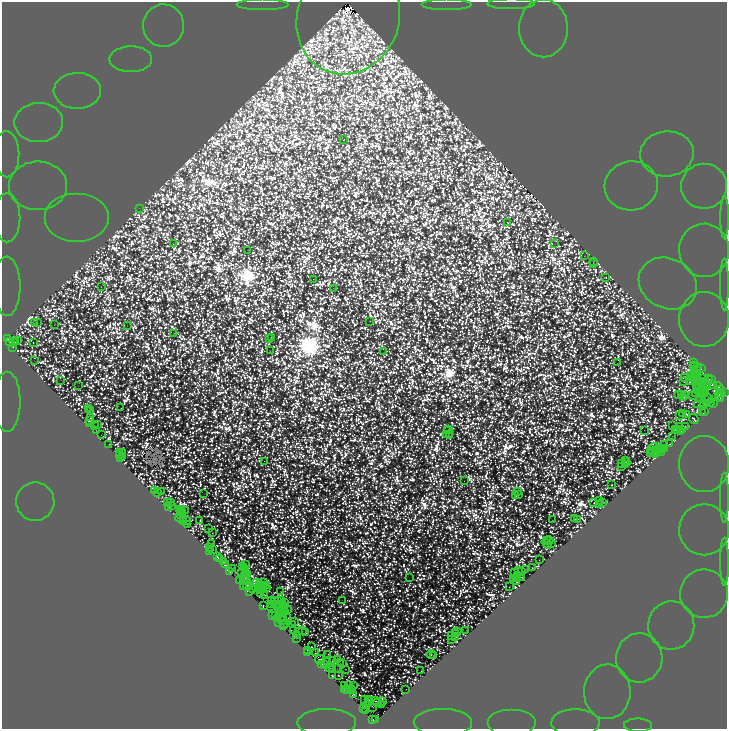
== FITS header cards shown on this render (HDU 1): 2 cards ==
NAXIS1  =                 1450
NAXIS2  =                 1453

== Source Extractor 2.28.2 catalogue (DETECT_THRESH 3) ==
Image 1450 x 1453 px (HDU 1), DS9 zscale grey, zoomed out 1/2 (1 PNG px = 2 x 2 image px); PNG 729 x 731 px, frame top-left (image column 2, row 1453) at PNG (2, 2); each listed source drawn as its Kron ellipse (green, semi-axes under 4 px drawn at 4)
Background 3.66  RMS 9.7e-06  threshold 2.91e-05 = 3 sigma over >= 5 px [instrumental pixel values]
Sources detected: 605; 259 cannot appear on this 1/2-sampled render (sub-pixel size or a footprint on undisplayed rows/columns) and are neither listed nor drawn; the other 346 listed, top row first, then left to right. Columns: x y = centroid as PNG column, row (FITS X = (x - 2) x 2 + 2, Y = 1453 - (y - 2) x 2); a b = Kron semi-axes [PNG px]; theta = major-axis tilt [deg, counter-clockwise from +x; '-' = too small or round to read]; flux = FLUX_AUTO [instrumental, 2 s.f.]
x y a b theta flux
263 4 26 5 0 1.2
447 4 25 5 0 1.1
511 4 23 5 0 0.071
348 18 57 50 66 110000
163 25 21 20 - 0.042
543 28 29 24 -89 0.19
131 59 21 13 0 0.07
77 91 23 18 1 0.11
39 123 24 19 2 0.096
344 140 2 2 - 19
7 154 23 12 -89 0.1
667 154 27 22 5 0.13
38 186 29 24 0 0.0022
631 186 27 24 9 0.36
704 186 23 22 - 0.098
139 208 2 1 - 2.6
725 217 21 4 90 0.023
7 218 24 13 -90 1.1
77 218 32 24 0 6.5
507 222 2 2 - 38
173 244 2 2 - 15
555 244 2 1 - 3.3
248 250 2 1 - 2.3
704 250 26 25 - 0.59
585 256 2 1 - 2.2
593 261 3 1 - 1.5
593 264 2 2 - 26
605 277 3 2 - 37
313 279 2 1 - 28
668 283 30 25 -26 3.9
724 284 26 4 90 0.36
7 286 29 13 -89 28
101 287 2 1 - 9.4
333 288 2 1 - 14
704 319 27 25 90 10
370 321 2 2 - 32
35 323 2 1 - 3.8
37 323 3 1 - 22
54 324 3 1 - 6.6
127 326 2 1 - 3.9
173 333 3 2 - 11
271 338 4 2 - 29
8 339 2 1 - 38
269 339 2 1 - 9.2
17 341 2 1 - 26
9 342 4 3 - 74
14 342 2 1 - 19
16 342 2 2 - 54
33 342 2 2 - 41
13 347 2 2 - 44
270 351 2 2 - 4.5
384 352 2 1 - 2.4
34 361 3 1 - 0.92
618 363 3 2 - 0.74
694 363 3 2 - 39
695 365 2 1 - 12
693 366 3 1 - 19
698 367 2 2 - 24
701 369 2 1 - 3.2
694 370 3 2 - 5.7
697 371 4 2 - 14
695 373 2 1 - 0.67
691 376 2 1 - 20
697 376 3 1 - 11
684 377 3 2 - 82
692 378 2 2 - 22
703 379 4 2 - 58
709 379 2 1 - 10
61 380 2 1 - 1.9
698 380 2 1 - 19
712 380 2 1 - 2.6
689 381 4 3 - 59
684 382 2 1 - 6.4
697 382 2 1 - 6.2
704 382 3 2 - 49
702 383 3 2 - 55
712 384 2 2 - 35
697 385 3 2 - 33
708 385 3 2 - 120
78 386 2 1 - 2.4
701 387 2 1 - 17
719 387 5 2 - 1300
698 388 3 1 - 9.7
721 389 2 2 - 1100
704 390 2 1 - 22
700 392 2 2 - 57
696 393 2 1 - 2.2
705 393 4 2 - 25
725 393 2 1 - 2100
678 394 2 2 - 37
700 394 3 1 - 65
721 394 3 2 - 2200
681 395 2 1 - 7.1
684 395 2 2 - 36
693 395 2 2 - 34
719 395 6 2 -79 2100
684 397 2 2 - 23
720 398 4 3 - 640
701 399 4 2 - 34
705 399 3 2 - 17
708 399 5 2 - 35
7 402 30 13 89 43
710 402 2 2 - 37
703 403 2 1 - 16
698 404 2 1 - 24
704 404 4 2 - 19
708 404 2 2 - 87
713 404 2 2 - 72
89 408 2 1 - 6
121 408 2 1 - 18
91 410 2 2 - 33
705 411 2 1 - 10
683 413 3 2 - 60
703 413 2 1 - 9.1
687 414 3 2 - 61
679 415 2 2 - 6
90 418 2 2 - 57
694 419 5 2 - 100
89 420 3 2 - 87
89 424 2 2 - 48
98 424 2 1 - 5.3
94 426 2 1 - 0.86
673 426 2 2 - 84
685 426 2 2 - 61
679 427 2 2 - 77
448 429 2 2 - 2.3
675 429 2 1 - 13
682 429 2 1 - 10
96 430 2 2 - 16
644 430 2 1 - 7.7
677 430 2 1 - 27
447 431 3 2 - 7.6
681 431 2 2 - 66
447 434 3 2 - 0.37
101 435 2 1 - 3.6
449 436 2 2 - 9.1
672 436 2 1 - 2.4
109 444 2 1 - 29
664 444 3 2 - 12
670 444 3 3 - 46
654 447 5 2 - 51
660 447 4 2 - 38
665 449 2 1 - 21
652 450 2 1 - 21
662 450 2 2 - 53
657 451 3 1 - 16
650 452 2 1 - 15
654 452 2 2 - 37
661 452 3 2 - 41
120 453 4 2 - 24
122 453 3 2 - 60
656 453 2 2 - 13
119 455 2 1 - 16
122 457 2 2 - 43
121 458 2 1 - 7.8
625 460 2 1 - 7.3
264 461 2 1 - 8
626 462 2 2 - 9.3
621 463 3 1 - 38
626 464 2 1 - 15
704 464 28 25 -90 16
622 467 3 2 - 68
464 481 2 1 - 10
612 485 3 2 - 34
154 490 2 1 - 3.6
161 491 2 1 - 2.9
518 491 2 1 - 1.1
157 492 3 2 - 34
204 494 2 1 - 0.91
519 494 2 2 - 42
516 496 2 2 - 22
724 498 25 4 -90 0.32
599 500 2 2 - 64
35 502 19 19 - 0.012
602 502 3 2 - 86
168 503 3 2 - 49
171 503 2 1 - 13
594 503 2 2 - 59
600 504 3 2 - 44
172 505 4 3 - 7.8
169 508 3 1 - 0.3
180 509 2 1 - 15
185 510 2 1 - 2.1
180 511 2 1 - 4.8
182 512 2 1 - 2
181 515 2 1 - 15
179 518 4 2 - 43
574 519 3 2 - 65
578 519 2 1 - 11
184 520 2 1 - 19
200 520 2 2 - 62
553 520 3 2 - 11
187 521 2 2 - 57
183 522 2 1 - 15
187 525 2 1 - 2.9
208 529 3 2 - 47
704 530 25 25 - 0.11
212 533 2 2 - 34
547 540 2 2 - 13
549 541 4 2 - 44
547 543 6 2 -37 34
551 543 2 2 - 5.2
212 544 2 1 - 14
209 548 2 1 - 33
213 550 2 1 - 9
210 551 3 1 - 22
217 557 3 2 - 77
219 558 4 2 - 13
539 560 2 1 - 15
224 562 2 2 - 11
725 562 24 4 -90 0.029
245 564 3 2 - 64
225 565 2 1 - 20
242 566 2 1 - 7.5
232 568 2 1 - 23
245 568 3 1 - 4.5
532 568 3 2 - 40
526 569 3 1 - 6.2
245 571 2 1 - 16
518 571 3 2 - 20
230 572 2 2 - 19
241 572 2 2 - 60
514 572 3 2 - 10
522 572 2 1 - 26
245 573 3 2 - 3.4
247 574 4 2 - 41
518 575 3 2 - 12
243 577 2 1 - 11
517 577 4 2 - 12
245 578 3 2 - 39
410 578 2 1 - 0.77
522 578 3 2 - 45
513 579 2 1 - 26
239 580 2 1 - 7.1
247 581 2 1 - 15
263 582 2 2 - 39
517 582 2 1 - 12
257 583 2 1 - 20
259 584 3 2 - 38
247 585 3 2 - 16
267 585 3 1 - 1.6
243 586 2 1 - 9.3
260 586 3 1 - 30
250 587 2 2 - 58
263 587 3 2 - 39
509 587 2 1 - 14
266 588 4 2 - 1.2
253 590 2 1 - 15
261 590 3 2 - 23
281 591 2 2 - 28
250 592 2 1 - 2.8
260 593 4 2 - 23
704 594 24 24 - 0.054
265 595 3 2 - 19
278 600 2 1 - 15
342 600 2 1 - 6.6
272 601 3 1 - 20
275 601 3 2 - 45
282 601 3 2 - 6.6
284 602 2 1 - 4.2
278 604 2 1 - 13
282 604 3 2 - 4.3
272 605 2 1 - 15
263 606 3 2 - 25
270 606 2 1 - 8.1
278 607 4 1 - 15
284 607 2 1 - 4.2
287 609 3 2 - 49
283 610 3 1 - 33
279 611 2 1 - 12
285 612 2 1 - 8.2
272 616 2 1 - 10
275 616 3 2 - 72
282 616 2 1 - 12
278 618 3 2 - 40
280 618 2 1 - 21
288 618 2 1 - 30
282 621 3 1 - 11
294 622 2 1 - 3.9
278 623 2 1 - 26
283 624 2 2 - 13
292 624 2 2 - 25
671 625 24 23 - 0.048
284 626 3 2 - 45
294 630 2 1 - 23
298 631 2 1 - 18
302 631 2 1 - 9.4
466 631 2 1 - 3.1
306 632 3 2 - 75
457 632 4 2 - 52
455 634 2 2 - 35
451 635 3 2 - 20
296 636 2 1 - 5.8
456 637 2 2 - 4.8
297 638 2 1 - 12
451 639 2 1 - 5.5
311 647 2 2 - 94
307 650 2 1 - 40
307 652 2 2 - 40
315 653 2 1 - 9.1
328 654 2 1 - 23
431 654 4 3 - 74
433 655 3 2 - 9.3
639 658 24 23 - 0.038
319 659 5 2 - 52
337 660 2 2 - 34
333 661 3 2 - 9.9
328 662 3 2 - 34
340 663 2 1 - 1.7
322 664 3 2 - 20
325 664 3 1 - 5.7
342 664 2 1 - 11
330 668 2 1 - 7.8
337 669 2 1 - 1.8
345 669 2 1 - 21
333 670 2 1 - 1.1
421 671 2 1 - 15
332 675 2 2 - 68
338 675 2 2 - 38
344 685 4 2 - 34
354 685 2 1 - 6.3
349 686 2 2 - 39
406 689 2 1 - 8.4
344 690 2 1 - 0.85
347 690 4 2 - 32
351 690 2 1 - 4.5
607 692 27 23 88 0.004
353 694 3 2 - 34
365 699 3 2 - 28
368 699 2 2 - 55
370 701 4 2 - 87
376 701 2 2 - 35
383 702 2 1 - 15
378 703 3 2 - 59
382 704 2 1 - 29
366 706 3 1 - 30
373 707 2 1 - 8.1
363 708 3 1 - 13
366 710 2 2 - 50
375 719 2 1 - 230
373 720 3 2 - 410
327 722 29 13 1 87
443 722 29 13 -1 74
511 723 24 13 0 3.1
575 723 24 13 0 0.24
638 725 14 6 -1 0.024
At the frame edge (FLAGS 8, measured only in part): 17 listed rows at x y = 263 4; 447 4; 511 4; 348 18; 7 154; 725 217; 7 218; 724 284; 7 286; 7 402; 724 498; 725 562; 327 722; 443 722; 511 723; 575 723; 638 725
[259 sub-pixel or undisplayed-footprint detections neither listed nor drawn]